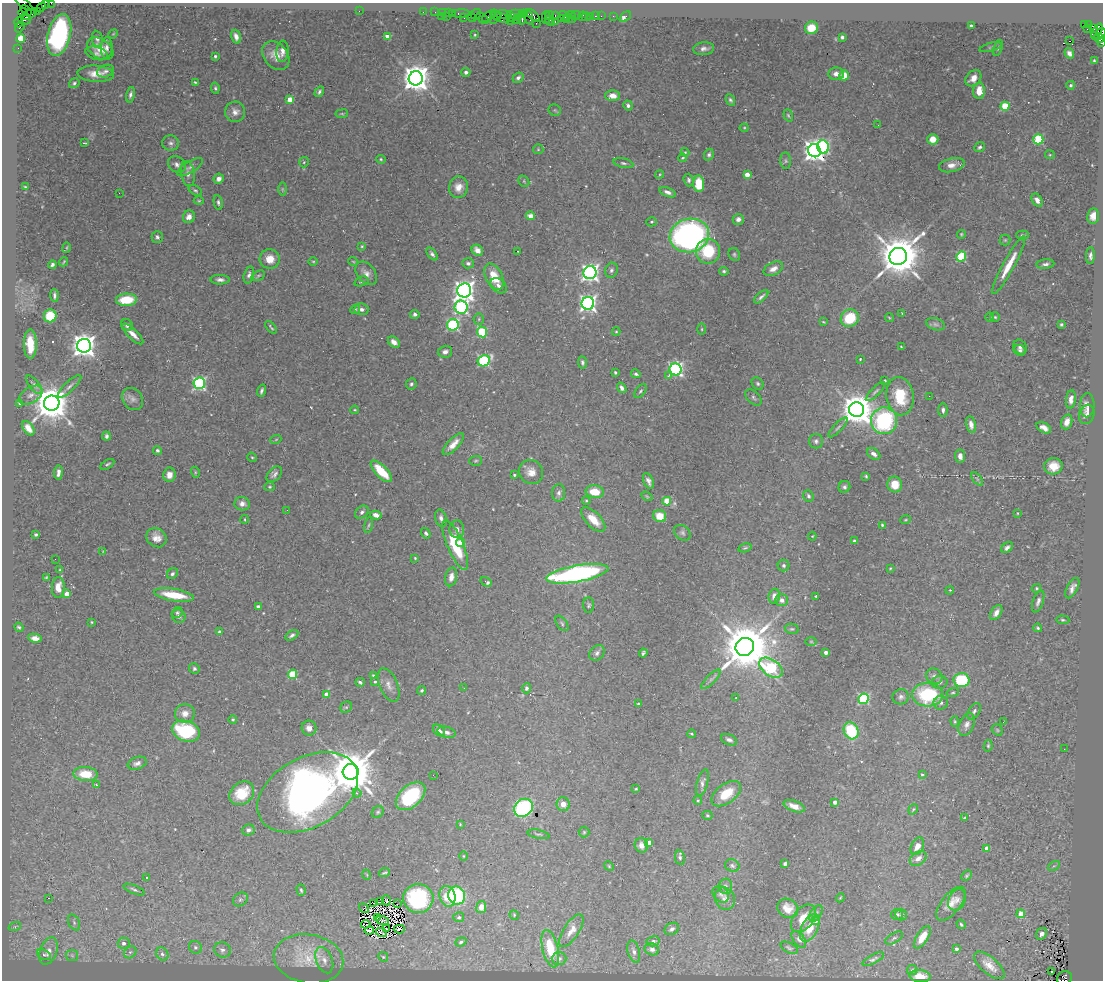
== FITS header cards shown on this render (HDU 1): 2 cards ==
NAXIS1  =                 1101
NAXIS2  =                  978

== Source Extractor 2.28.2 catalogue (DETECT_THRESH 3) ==
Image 1101 x 978 px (HDU 1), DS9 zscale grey, 1 PNG px = 1 image px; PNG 1105 x 982 px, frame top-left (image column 1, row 978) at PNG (2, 3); each listed source drawn as its Kron ellipse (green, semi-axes under 4 px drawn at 4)
Background 0.413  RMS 0.02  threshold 0.0605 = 3 sigma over >= 5 px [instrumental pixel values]
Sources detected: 535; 6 with non-positive FLUX_AUTO (blend fragments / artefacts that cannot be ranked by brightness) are neither listed nor drawn; of the other 529, the 500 brightest by FLUX_AUTO listed and drawn (29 fainter detections omitted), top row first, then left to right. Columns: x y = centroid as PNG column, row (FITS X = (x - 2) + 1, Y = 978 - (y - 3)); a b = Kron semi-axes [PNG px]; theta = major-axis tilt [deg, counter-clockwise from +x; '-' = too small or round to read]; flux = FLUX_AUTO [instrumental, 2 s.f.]
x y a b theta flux
45 3 4 2 - 24
51 3 2 2 - 5.2
24 4 10 3 -37 89
41 7 6 2 45 23
26 10 6 4 -36 240
38 11 4 3 - 18
359 11 2 2 - 67
23 12 4 3 - 180
423 12 2 2 - 9.4
435 12 2 2 - 15
443 12 3 2 - 29
448 13 2 2 - 16
452 13 3 2 - 25
461 13 9 3 1 70
29 14 9 4 30 360
476 14 5 5 - 41
503 14 8 4 -1 77
514 14 7 2 4 110
524 14 3 2 - 16
495 15 6 3 -53 43
533 15 8 3 -43 160
550 15 4 3 - 60
555 15 3 2 - 24
571 15 5 2 - 23
576 15 5 3 - 47
441 16 2 2 - 4.3
446 16 2 2 - 12
489 16 8 3 34 54
564 16 6 4 -30 110
582 16 5 2 - 13
591 16 3 3 - 34
595 16 3 2 - 15
601 16 2 2 - 11
613 16 2 2 - 5.8
500 17 10 3 -21 150
518 17 3 3 - 100
528 17 8 4 -70 95
586 17 4 2 - 12
625 17 6 3 39 7.8
464 18 4 3 - 21
472 18 4 3 - 110
482 18 7 2 -40 32
512 18 2 2 - 22
522 18 6 3 -86 59
546 18 6 2 90 50
561 18 3 2 - 33
493 19 2 2 - 2.5
572 19 2 2 - 170
24 20 6 4 -6 350
517 20 4 3 - 97
566 20 3 2 - 150
510 21 2 2 - 19
550 21 5 3 - 22
19 22 5 3 - 36
555 22 3 2 - 60
536 23 2 2 - 7.8
1084 25 3 3 - 75
1088 25 4 3 - 13
971 26 3 3 - 5
20 27 5 2 - 33
811 28 6 6 - 29
1093 28 4 3 - 210
1087 29 4 2 - 6.5
1097 31 8 4 62 870
1101 33 5 3 - 72
113 34 5 4 - 1.3
59 35 21 11 76 270
475 35 3 2 - 1.5
387 36 4 4 - 15
236 37 7 4 -72 7.9
842 37 4 3 - 2.6
21 38 4 4 - 49
1099 38 6 4 -30 100
97 39 8 5 -82 4.2
1069 41 3 2 - 110
1101 43 4 3 - 33
991 47 11 4 15 2.3
18 48 2 2 - 4.5
107 48 11 6 86 6
998 48 8 4 71 2.5
100 49 14 9 -34 19
704 49 10 6 5 5.8
282 51 10 6 85 7.6
96 53 11 6 -18 4.4
1069 53 5 4 - 5.8
276 55 16 12 -51 17
215 56 3 3 - 2.2
1094 61 3 3 - 1.7
106 71 9 6 20 5
466 72 4 4 - 4.4
96 74 18 8 -4 16
836 74 8 6 2 8.3
844 75 5 5 - 21
416 78 7 7 - 2100
518 78 6 4 40 3.9
973 78 9 6 48 12
195 82 3 2 - 1.6
74 83 5 4 - 2.5
1071 85 4 4 - 2.2
215 88 5 4 - 2.3
979 91 8 6 89 18
319 92 6 4 56 3.3
130 95 8 4 77 4.5
612 96 7 5 -1 13
290 99 4 4 - 24
730 100 6 4 -62 2.8
628 105 5 4 - 3.9
1005 106 4 4 - 68
555 110 6 5 - 1.9
235 112 10 10 - 9.1
342 114 6 3 7 1.5
788 115 6 4 -71 2.1
878 125 3 2 - 1.2
744 128 4 4 - 1.4
933 139 5 5 - 14
1038 139 5 5 - 96
85 143 4 2 - 1.6
171 143 8 8 - 5.4
823 147 7 5 -72 160
980 147 5 4 - 2.9
538 149 5 5 - 1.7
814 151 7 6 - 1200
685 152 4 4 - 1.4
709 155 6 5 - 3.3
1050 155 5 4 - 1.6
683 158 4 3 - 1.4
381 159 5 4 - 1.8
786 161 8 5 -84 3.3
304 162 5 5 - 2.2
623 163 10 4 -13 3.4
177 164 9 7 -31 5.8
952 165 13 6 14 10
190 167 15 6 31 6
188 174 13 6 -81 7.2
660 174 4 3 - 1.2
747 175 4 4 - 16
219 179 5 5 - 5.9
689 180 6 5 - 3.1
524 181 6 5 - 1.9
699 184 8 5 -86 41
25 187 4 3 - 1.6
458 187 11 9 76 12
282 189 7 4 -90 2.3
195 190 7 4 -33 2.6
668 192 9 4 -21 5.9
119 193 2 2 - 19
1037 200 7 5 -59 8.1
199 201 5 3 - 1.4
218 202 7 4 -79 3.4
530 216 4 4 - 13
1093 216 8 6 83 9.9
189 217 6 6 - 8.9
738 219 5 5 - 5.7
652 222 5 4 - 2.1
961 234 4 4 - 1.7
689 235 20 16 13 560
1023 235 6 4 0 2.4
157 237 6 5 - 3.2
1005 240 5 5 - 2.1
362 246 4 3 - 1.5
67 248 5 2 - 1.2
477 250 6 5 - 8.6
518 251 3 2 - 1.6
708 251 12 12 - 60
432 254 7 4 -52 4.1
734 254 7 5 -62 2.6
898 256 9 8 - 6300
1090 256 8 4 88 4.6
961 257 5 4 - 91
270 259 10 9 - 16
313 261 4 3 - 1.3
353 261 5 3 - 1.2
64 262 5 2 - 1.4
468 263 6 5 - 3.5
1045 264 9 4 5 4.3
52 265 4 3 - 3.5
1009 265 33 5 61 27
773 269 10 6 25 8.2
611 270 7 6 - 3.9
724 271 5 4 - 2.3
366 273 13 9 -50 9.5
590 273 6 6 - 590
249 275 8 5 76 4.5
258 276 7 4 29 2.2
494 277 14 8 -63 34
220 280 9 4 -1 5.3
361 281 7 4 17 2.5
499 286 9 6 -39 6.7
464 290 7 7 - 960
54 295 6 3 -86 3.8
761 297 8 4 43 3.9
126 300 10 6 4 41
588 303 6 6 - 530
461 307 6 6 - 280
355 309 5 4 - 2.1
361 309 7 6 - 4.6
902 313 3 2 - 1.3
415 314 5 4 - 4.2
50 316 6 6 - 52
990 317 4 4 - 1.5
995 317 4 4 - 1.8
850 318 9 8 - 55
889 318 4 3 - 1.3
479 319 5 5 - 2.2
823 322 4 3 - 1.1
936 324 10 5 -17 4.4
1061 324 4 4 - 2.3
127 325 6 5 - 4.7
453 325 6 5 - 190
271 327 7 2 -49 2.1
702 329 5 3 - 1.6
482 332 5 5 - 92
616 332 4 4 - 1.4
133 334 14 5 -44 11
394 342 6 4 -41 7.9
30 344 14 6 -90 33
84 346 7 7 - 1500
901 347 3 3 - 1.3
1020 347 8 6 -58 5
1020 350 6 5 - 3.2
445 352 7 6 - 5.8
860 359 3 3 - 1.4
484 361 6 5 - 170
582 362 6 4 -82 3.2
676 369 6 6 - 340
615 372 4 3 - 2.4
636 374 5 3 - 2.9
668 376 3 2 - 4.5
885 380 3 3 - 2.2
199 383 6 6 - 260
411 384 5 5 - 3.3
758 384 7 5 -47 2.7
34 385 11 5 -51 4.1
69 386 15 5 44 5.5
622 388 6 4 -55 5.7
261 391 6 3 73 3.3
640 391 8 4 52 2.7
875 392 13 3 45 3.3
31 395 13 7 32 8.3
900 396 19 13 -81 55
929 396 3 2 - 2.2
753 398 10 6 -44 3.5
133 399 12 9 -53 7.8
1071 399 9 5 83 8.9
20 403 4 3 - 3.3
52 403 8 7 - 4100
1087 405 12 7 88 8.5
355 410 4 3 - 1.3
856 410 7 7 - 3100
943 410 7 4 -88 3.8
1087 414 10 7 71 7.4
884 421 13 13 - 180
1067 422 8 5 71 11
971 425 8 5 -78 6.8
838 427 13 4 45 3.5
28 428 8 5 -56 11
1044 428 8 4 -30 8.7
106 436 4 4 - 3
276 439 5 3 - 1.3
816 441 7 7 - 4.2
453 444 14 5 46 12
157 450 4 4 - 2.8
874 454 7 5 -35 5.6
960 456 6 5 - 8
252 457 5 4 - 1.5
476 461 6 5 - 2.3
107 464 8 4 32 2.4
1053 466 9 8 - 19
381 471 14 5 -45 43
195 472 5 3 - 1.6
531 472 12 11 - 14
58 473 7 3 83 5.9
274 474 9 6 45 5
169 475 7 6 - 9.3
514 475 3 3 - 2.1
866 476 4 3 - 2
977 479 8 4 -53 2.4
648 481 8 5 -65 5.6
895 485 8 7 - 23
270 487 5 4 - 1.9
844 487 6 5 - 3.4
595 492 9 6 -7 31
559 493 9 6 86 5.2
647 496 6 4 -32 1.6
808 496 6 5 - 2.9
586 501 4 4 - 1.9
667 501 4 4 - 39
242 504 7 6 - 8.2
287 510 2 2 - 5.9
362 512 7 5 42 4.2
1017 513 3 2 - 1
376 515 6 4 -13 7.5
660 516 6 6 - 24
441 518 9 5 -75 5.4
245 519 4 2 - 1.1
593 520 15 7 -46 25
906 520 5 3 - 1.4
369 525 8 3 79 2.1
882 525 3 3 - 1.9
457 529 9 7 89 6.3
426 533 6 4 -54 3.4
682 533 9 7 -41 4.3
36 535 3 3 - 2
812 536 4 4 - 1.3
156 538 10 9 - 12
854 541 3 3 - 2.5
461 542 4 4 - 19
455 545 27 8 -67 67
745 548 7 4 14 2
1007 548 6 4 41 4.7
103 552 3 2 - 1.1
415 558 3 3 - 1.4
55 559 3 2 - 1.5
784 565 6 6 - 3.7
890 568 4 3 - 1.1
60 570 3 3 - 1.2
172 574 6 5 - 3.3
577 574 31 8 10 370
46 577 3 2 - 1.3
451 577 9 6 77 8.7
486 582 6 3 -31 5.6
58 587 10 6 88 13
1036 588 5 4 - 1.8
1072 588 11 5 63 7.5
950 590 4 3 - 1.1
67 594 4 4 - 16
174 595 20 6 -8 46
774 596 7 5 80 10
816 596 3 3 - 1.5
782 600 6 6 - 7.1
1038 601 11 5 71 5.6
589 605 7 5 -87 2.7
258 607 4 4 - 3
177 613 6 5 - 2.6
996 613 8 5 58 8
179 616 7 6 - 5.7
1063 620 7 4 -3 2.3
92 622 3 3 - 1.4
562 623 9 5 -54 2.9
19 627 5 3 - 2.3
1038 628 4 3 - 2.1
792 629 7 5 -12 2.5
219 632 4 3 - 2.2
292 635 7 4 32 3.9
35 638 7 4 -8 8.6
811 642 5 3 - 1.2
745 647 9 8 - 9000
826 652 3 3 - 7.1
597 653 8 7 - 4.9
643 653 4 3 - 2.4
771 668 13 8 -34 170
194 669 5 5 - 3
293 674 4 4 - 70
373 675 3 3 - 1.6
934 676 8 7 - 6
711 679 13 4 45 4.4
962 680 8 7 - 87
360 682 4 3 - 2.7
375 682 4 3 - 1.8
940 682 8 6 11 4.2
389 685 18 9 -67 11
464 688 3 2 - 1.2
527 688 5 4 - 3.9
422 690 4 4 - 2.1
953 692 6 4 14 2.1
326 695 4 4 - 13
927 695 15 11 -4 100
736 697 3 2 - 2.8
901 697 8 7 - 4.9
863 699 5 5 - 140
941 703 7 6 - 4.7
639 704 4 3 - 2.5
346 707 6 5 - 1.9
974 711 9 5 57 4
185 713 10 9 - 11
233 719 4 4 - 1.8
955 721 5 4 - 1.6
1003 722 2 2 - 6.1
967 725 12 7 66 7.4
309 728 7 7 - 9.1
997 730 6 5 - 1.8
186 731 14 10 -19 130
439 731 7 5 -42 7.3
851 731 9 7 -64 78
447 732 9 5 -17 6.1
691 734 4 3 - 1.4
729 740 8 5 -23 5.1
988 746 6 4 77 1.9
1064 749 2 2 - 2.1
137 763 10 6 18 6.2
351 772 8 7 - 6900
86 774 12 7 -5 35
922 774 4 3 - 1.5
433 775 2 2 - 1.7
702 783 14 5 74 5.3
96 785 3 3 - 1.8
636 789 4 3 - 1.6
308 792 54 35 29 840
242 793 13 10 39 38
357 793 4 4 - 2.8
726 794 17 9 36 33
411 796 17 10 42 110
698 801 4 4 - 1.5
835 802 4 3 - 8.1
563 804 7 6 - 9.8
794 806 11 5 -20 11
523 808 10 8 40 210
913 809 5 3 - 1.5
378 812 6 5 - 2.6
707 815 5 4 - 1.8
964 818 3 3 - 1.6
460 824 3 3 - 1.4
248 830 6 5 - 4.6
584 832 5 5 - 1.9
538 834 11 3 -12 2.4
649 843 4 3 - 9.8
641 845 7 6 - 7.1
917 846 9 6 64 13
987 848 4 3 - 15
463 856 5 3 - 1.2
680 858 7 5 -80 3.5
918 858 9 6 36 8.2
785 864 4 3 - 3.6
609 866 5 4 - 1.5
732 866 7 6 - 3.3
1054 866 6 4 32 2.1
384 873 6 2 20 2
367 875 5 3 - 1.1
966 876 6 4 46 2.2
146 878 3 2 - 1.9
725 886 7 6 - 4.3
134 889 11 4 -23 3.6
301 890 6 3 -74 2.3
721 894 9 7 -45 4.7
447 896 10 8 -74 28
457 896 9 8 - 120
49 898 3 2 - 22
418 898 15 14 - 140
840 898 4 3 - 1.3
725 899 11 10 - 8.7
240 900 8 6 37 3.3
386 900 5 3 - 2.4
957 900 11 8 65 7.3
380 902 3 2 - 1.4
374 903 3 2 - 1.4
397 904 3 2 - 1.1
951 904 20 9 52 16
481 907 6 5 - 12
364 908 5 4 - 1.2
788 908 11 9 -34 14
816 913 9 5 57 3.5
897 914 6 5 - 3.5
901 914 6 6 - 2.9
1021 914 4 4 - 23
514 915 5 4 - 1.7
377 917 3 2 - 1.5
459 917 5 5 - 2.3
803 918 16 10 53 18
816 920 4 3 - 13
383 921 7 2 -21 3.2
74 923 8 5 -64 3.7
366 924 4 2 - 1.2
961 924 5 4 - 2.4
15 926 6 4 20 2.2
810 928 15 8 64 23
386 929 2 2 - 1.2
399 929 5 2 - 1.8
672 929 8 5 30 4.3
369 930 4 3 - 3
571 931 19 7 56 13
381 933 6 2 -18 3.8
1041 934 6 5 - 6.9
922 937 13 5 58 21
894 938 10 5 30 3.3
799 939 10 5 -53 4
653 941 6 5 - 3.2
461 942 6 4 20 2.4
124 943 6 5 - 5.8
195 947 7 6 - 3.8
789 948 9 5 -27 2.8
550 949 19 8 -77 39
652 949 7 6 - 5.1
956 949 3 3 - 4.2
222 950 8 7 - 6.4
48 951 14 8 70 12
130 952 7 5 43 3.5
634 952 11 6 -74 5.5
162 954 7 5 -55 4.5
44 955 7 5 -26 3
72 955 6 5 - 3
383 957 5 4 - 2
309 959 35 24 -9 44
559 959 7 6 - 3.7
873 959 12 4 26 3.6
324 960 14 8 -69 9.7
989 965 19 8 -41 15
912 970 5 5 - 2.3
1051 971 3 2 - 2.3
920 976 11 6 -5 14
1064 978 7 6 - 280
At the frame edge (FLAGS 8, measured only in part): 6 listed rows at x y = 45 3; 51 3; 24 4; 1101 33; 1101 43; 1064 978
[29 fainter detections neither listed nor drawn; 6 non-positive-flux detections neither listed nor drawn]